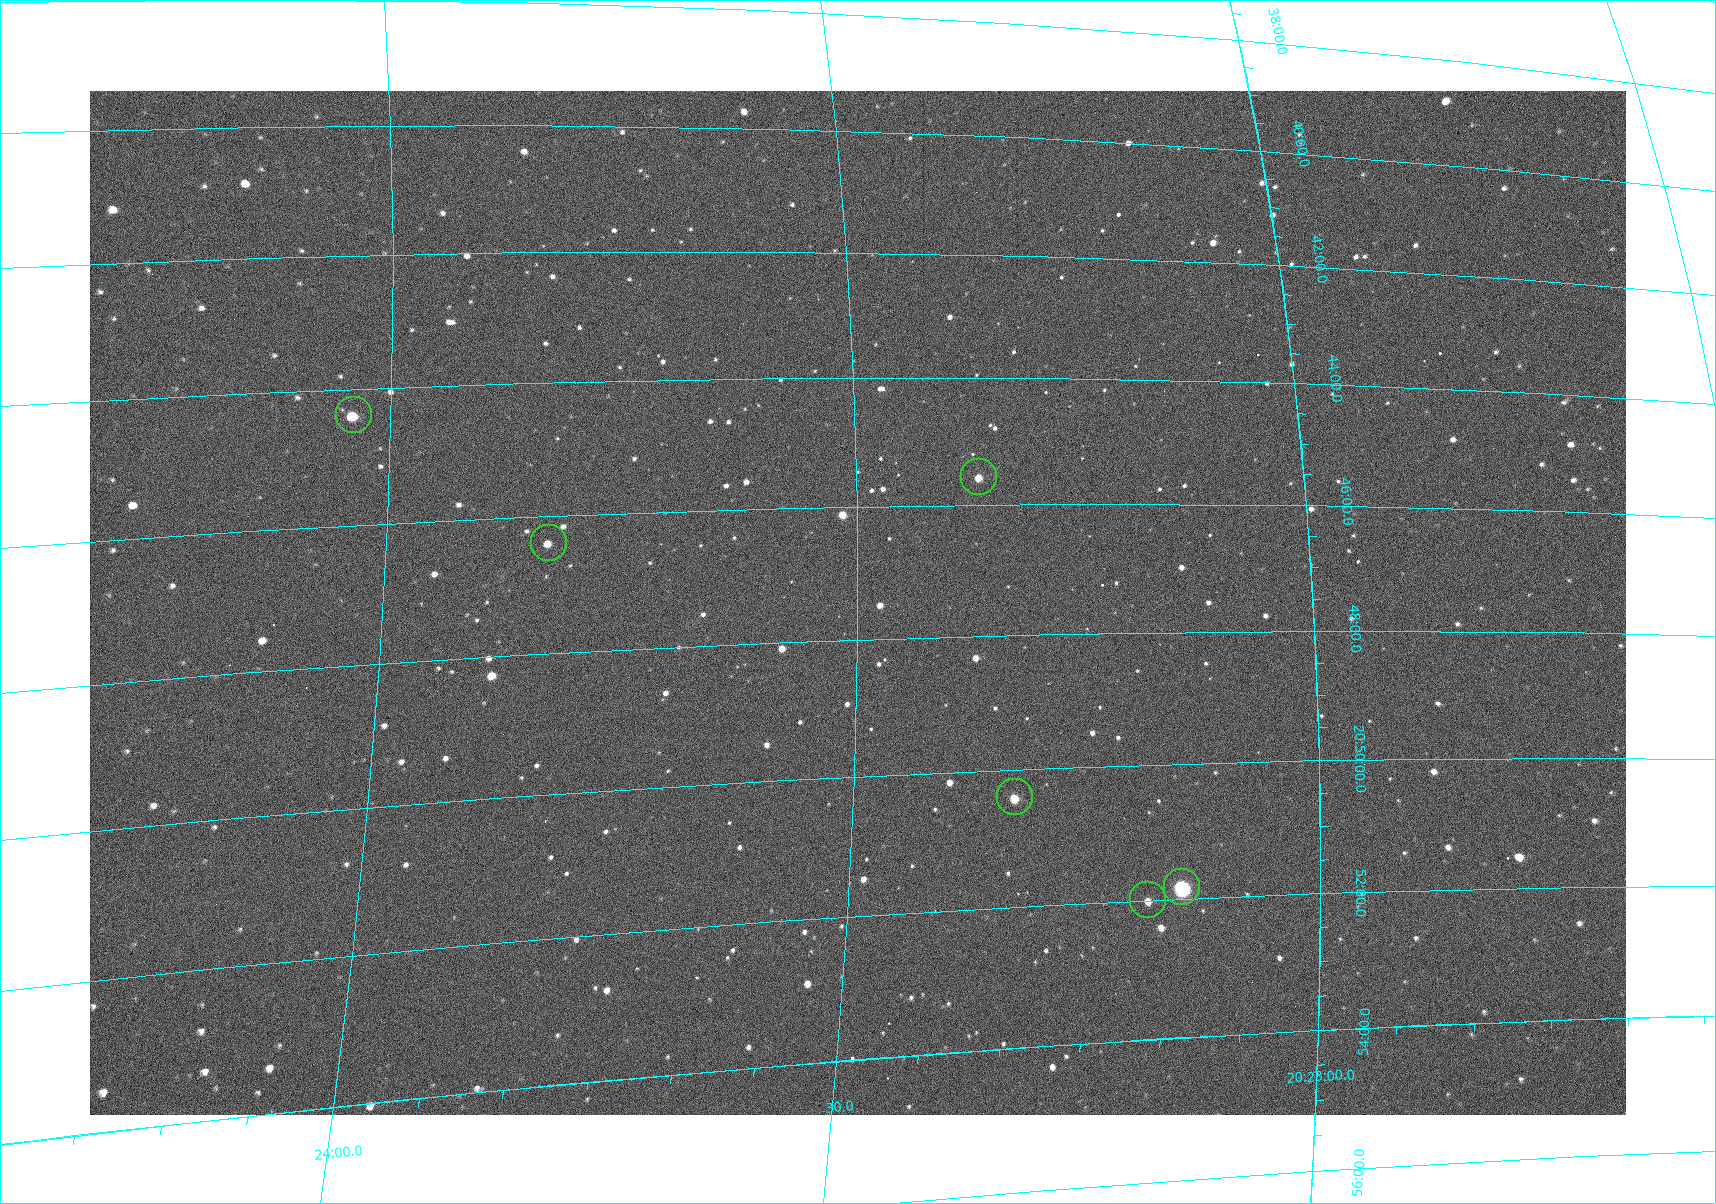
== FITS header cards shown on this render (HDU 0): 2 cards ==
NAXIS1  =                 1536
NAXIS2  =                 1024

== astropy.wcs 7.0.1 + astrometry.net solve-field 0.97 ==
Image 1536 x 1024 px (HDU 0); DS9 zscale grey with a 90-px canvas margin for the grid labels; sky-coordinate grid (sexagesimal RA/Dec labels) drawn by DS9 from the SOLVED WCS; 6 Tycho-2 reference stars matched to detected sources circled (green)
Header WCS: RA---TAN/DEC--TAN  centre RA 20:23:30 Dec +20:47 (305.87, +20.79 deg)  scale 0.915 arcsec/px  FOV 23.4' x 15.6'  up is -179 deg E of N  parity flipped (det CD > 0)
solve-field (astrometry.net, Tycho-2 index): VERIFIED the header's WCS against the Tycho-2 star catalogue (6 matches, 0 conflicts) and refined it, rather than solving blind
Solved WCS: RA---TAN-SIP/DEC--TAN-SIP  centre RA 20:23:30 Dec +20:47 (305.88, +20.79 deg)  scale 0.912 arcsec/px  FOV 23.4' x 15.5'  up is -179 deg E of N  parity flipped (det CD > 0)
The solver's refit moves the header's centre by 4.7 arcsec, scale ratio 0.9976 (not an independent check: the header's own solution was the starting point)
Tycho-2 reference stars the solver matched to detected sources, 6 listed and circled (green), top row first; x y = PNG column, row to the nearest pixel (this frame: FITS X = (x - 90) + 1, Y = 1024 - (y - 91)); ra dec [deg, ICRS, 3 dp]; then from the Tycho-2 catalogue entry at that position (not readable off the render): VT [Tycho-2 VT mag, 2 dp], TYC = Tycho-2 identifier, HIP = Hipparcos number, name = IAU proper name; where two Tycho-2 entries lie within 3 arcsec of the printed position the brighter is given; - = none
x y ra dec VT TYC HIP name
354 415 306.010 +20.740 10.31 1644-1526-1 - -
979 477 305.841 +20.759 11.38 1643-2389-1 - -
549 543 305.958 +20.774 11.30 1643-2202-1 - -
1015 797 305.833 +20.841 10.50 1643-2108-1 - -
1182 887 305.787 +20.864 8.04 1643-2278-1 100536 -
1148 900 305.797 +20.867 10.44 1643-1680-1 - -